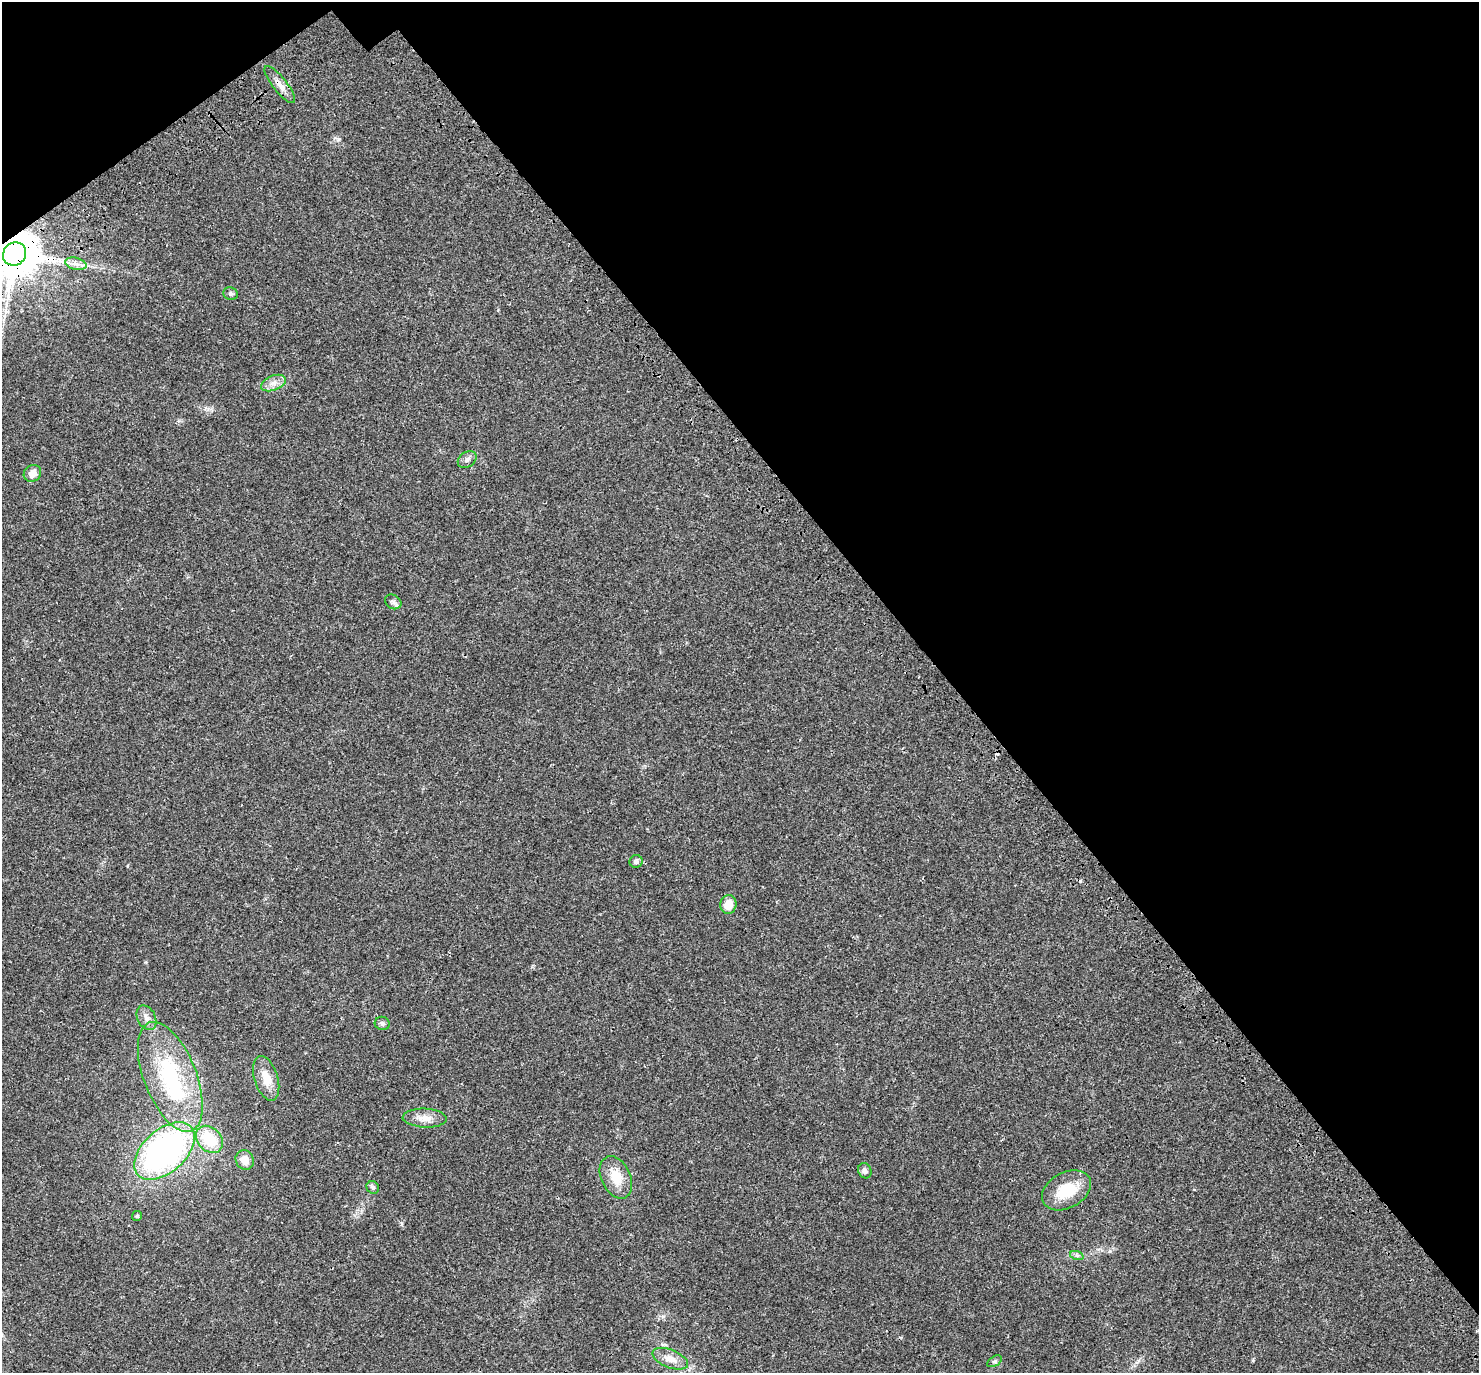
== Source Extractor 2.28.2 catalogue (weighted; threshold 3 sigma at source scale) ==
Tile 3 of 4 x 4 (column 3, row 1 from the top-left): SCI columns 3084-4560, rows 4402-5772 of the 6171 x 6121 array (HDU 1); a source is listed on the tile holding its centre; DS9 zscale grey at full resolution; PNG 1481 x 1375 px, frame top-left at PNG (2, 2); each listed source drawn as its Kron ellipse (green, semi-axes under 4 px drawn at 4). Shown black and unused: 38% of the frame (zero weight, under 3 of 4 exposures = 9% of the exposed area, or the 3 px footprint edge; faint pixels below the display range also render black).
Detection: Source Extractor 2.28.2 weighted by HDU 2 'WHT'; one run over the whole footprint, this tile lists its part. Background 0.0369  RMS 0.0036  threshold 0.0163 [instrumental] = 3 sigma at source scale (4.5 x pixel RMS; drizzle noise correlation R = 1.50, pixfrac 1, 0.0396/0.0396 arcsec/px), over >= 5 px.
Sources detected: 29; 1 inside a brighter object's white glare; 2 cosmic-ray / hot-pixel residue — neither listed nor drawn; the other 26 listed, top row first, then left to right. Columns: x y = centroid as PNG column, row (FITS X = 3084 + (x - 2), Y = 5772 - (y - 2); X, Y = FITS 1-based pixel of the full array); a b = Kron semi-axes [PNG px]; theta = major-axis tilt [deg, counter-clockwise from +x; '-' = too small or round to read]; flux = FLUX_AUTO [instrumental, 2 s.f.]
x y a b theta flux
280 84 23 7 -52 3
15 254 12 11 - 1900
76 264 11 6 -14 1.7
230 294 7 6 - 0.99
273 383 13 7 21 2.4
467 460 10 7 35 1.4
32 473 9 8 - 2.7
393 602 9 7 -32 1.1
636 861 6 6 - 1.1
728 904 9 8 - 4.4
146 1018 13 9 -63 2.2
382 1023 7 6 - 0.89
170 1077 58 26 -68 31
266 1078 23 11 -73 5.4
425 1118 22 9 -3 3.8
209 1139 15 11 -46 12
164 1151 36 21 42 100
245 1160 10 9 - 3.5
865 1171 8 6 -63 1.1
616 1177 22 14 -65 7.4
373 1187 7 6 - 0.85
1066 1190 26 18 28 11
137 1216 5 5 - 0.68
1077 1256 7 4 -20 0.71
670 1359 19 9 -21 3.8
995 1361 8 5 31 0.77
Overlapping masked pixels (flux is a lower limit): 3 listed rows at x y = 280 84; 15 254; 164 1151
Isophote crosses this tile's border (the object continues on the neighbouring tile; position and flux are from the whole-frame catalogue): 1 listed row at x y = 15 254
Unlisted compact peaks at least as high as the median listed source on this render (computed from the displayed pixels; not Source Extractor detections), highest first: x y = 402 1223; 338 139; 1253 1360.